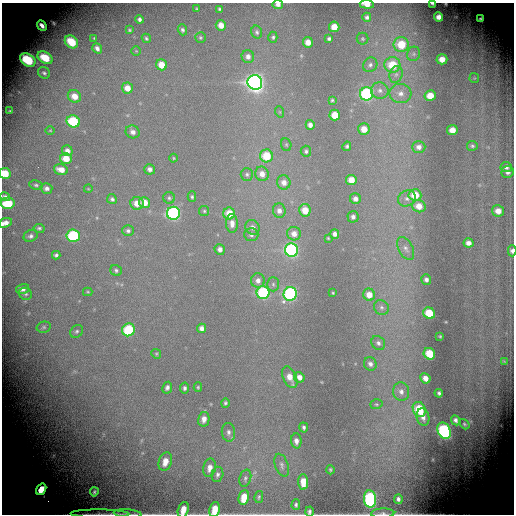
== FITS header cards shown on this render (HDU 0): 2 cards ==
NAXIS1  =                  512 / Required FITS header
NAXIS2  =                  512 / Required FITS header

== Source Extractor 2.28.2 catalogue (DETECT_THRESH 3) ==
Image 512 x 512 px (HDU 0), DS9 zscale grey, 1 PNG px = 1 image px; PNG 516 x 516 px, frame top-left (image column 1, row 512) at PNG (2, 3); each listed source drawn as its Kron ellipse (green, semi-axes under 4 px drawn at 4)
Background -0.943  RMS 0.14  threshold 0.416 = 3 sigma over >= 5 px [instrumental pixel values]
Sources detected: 172; all 172 listed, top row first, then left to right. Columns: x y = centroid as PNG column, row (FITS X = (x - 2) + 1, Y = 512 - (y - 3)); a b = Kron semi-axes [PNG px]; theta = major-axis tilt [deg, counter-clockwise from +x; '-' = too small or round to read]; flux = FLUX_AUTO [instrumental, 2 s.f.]
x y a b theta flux
432 3 4 2 - 11
278 4 5 4 - 40
367 4 7 4 -6 76
197 9 3 2 - 8.8
219 9 3 3 - 12
367 17 5 4 - 25
439 17 4 4 - 54
140 19 4 4 - 26
480 19 3 3 - 9.7
42 25 5 3 - 44
221 25 5 5 - 94
334 27 5 5 - 140
129 30 3 2 - 10
182 30 5 4 - 21
257 32 6 5 - 21
273 37 5 4 - 18
94 38 3 2 - 9.2
146 38 5 4 - 15
200 38 5 5 - 15
329 39 4 4 - 20
362 39 6 6 - 15
71 42 7 5 -41 310
308 42 5 5 - 84
401 44 8 7 - 270
97 48 5 4 - 41
136 51 4 4 - 9.1
414 54 7 6 - 25
248 56 6 6 - 47
45 58 8 5 -32 260
442 59 5 5 - 100
28 60 8 6 -34 520
162 65 5 5 - 170
370 65 8 6 45 29
392 65 8 8 - 280
44 73 6 5 - 23
396 74 8 6 74 39
474 78 5 5 - 11
255 82 7 7 - 5600
127 88 5 5 - 100
380 90 9 8 - 46
400 93 11 9 -3 76
367 94 6 6 - 1400
74 96 7 6 - 110
430 96 6 5 - 130
332 100 4 3 - 12
10 111 3 2 - 5.8
280 112 6 3 -71 8.1
335 115 5 5 - 200
73 121 6 6 - 560
310 125 5 4 - 47
364 129 6 5 - 120
50 130 4 3 - 7.8
452 130 5 5 - 96
133 132 7 6 - 48
286 145 6 5 - 14
347 146 5 4 - 16
472 146 5 5 - 17
419 147 7 6 - 45
67 151 5 5 - 43
306 151 5 5 - 21
266 156 6 6 - 290
66 158 6 5 - 140
173 158 4 3 - 8.9
506 167 5 5 - 37
150 169 5 5 - 42
61 170 7 5 -17 90
508 172 6 6 - 40
5 173 6 5 - 220
247 174 6 6 - 19
262 174 7 6 - 77
351 180 5 5 - 130
284 182 7 6 - 72
36 185 7 4 -9 17
46 188 6 5 - 36
88 189 4 3 - 6.9
415 195 6 6 - 180
5 197 5 4 - 29
192 197 5 4 - 16
169 198 6 5 - 20
407 198 9 7 28 40
112 199 5 4 - 22
355 199 5 5 - 48
144 202 6 5 - 120
8 203 7 6 - 280
137 203 7 6 - 110
419 206 7 6 - 98
305 210 6 6 - 160
204 211 5 5 - 14
279 211 7 6 - 49
498 211 6 5 - 86
173 213 6 6 - 2000
229 213 6 6 - 200
353 217 6 5 - 34
5 223 7 4 21 60
232 223 9 6 -87 66
252 227 7 7 - 50
39 228 5 4 - 17
128 231 6 5 - 25
294 234 7 6 - 78
335 234 4 4 - 44
251 235 7 6 - 32
31 236 7 6 - 28
73 236 6 6 - 790
328 238 4 4 - 10
468 243 5 4 - 50
406 248 12 7 -62 46
220 249 5 5 - 46
291 250 7 6 - 1900
512 251 5 4 - 41
56 255 4 4 - 22
116 270 6 5 - 20
426 279 5 5 - 31
258 281 7 7 - 51
273 284 7 6 - 24
23 289 6 5 - 42
88 292 5 4 - 10
263 293 6 6 - 1100
333 293 3 3 - 9.9
26 294 6 6 - 21
290 294 7 6 - 1700
369 295 6 6 - 110
381 307 8 7 - 34
429 313 6 5 - 280
44 327 7 5 14 19
202 328 5 4 - 51
128 330 6 6 - 650
77 331 7 5 44 21
440 336 3 2 - 10
378 343 7 6 - 33
156 354 5 4 - 13
429 354 6 5 - 280
504 361 4 2 - 8.6
370 364 7 6 - 39
290 377 11 6 -66 120
299 377 5 5 - 61
425 378 5 4 - 72
198 387 5 4 - 12
167 388 6 5 - 29
184 388 5 4 - 24
401 392 9 8 - 53
439 393 4 4 - 21
225 403 4 4 - 17
376 404 6 5 - 15
419 409 8 6 -60 360
423 417 9 6 -74 47
204 419 7 5 77 64
455 420 5 4 - 32
464 424 6 4 -50 16
304 427 5 4 - 22
444 431 8 6 -63 1700
228 432 9 6 -85 37
296 441 7 5 -86 48
165 462 9 6 72 110
282 465 12 6 -71 37
210 468 9 6 78 65
330 470 4 3 - 14
217 474 8 5 77 27
245 478 9 5 72 22
303 482 8 5 -87 160
41 489 6 4 56 270
94 492 4 3 - 19
259 497 6 3 76 13
244 498 7 5 80 180
370 499 8 6 -83 1800
398 499 5 4 - 29
296 505 5 4 - 19
215 509 8 5 76 170
183 510 8 5 71 120
309 512 5 4 - 23
383 513 11 5 2 27
100 514 29 3 -1 60
128 514 14 4 -4 29
At the frame edge (FLAGS 8, measured only in part): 13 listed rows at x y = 432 3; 278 4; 367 4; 5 173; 8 203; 5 223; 512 251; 215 509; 183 510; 309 512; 383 513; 100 514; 128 514